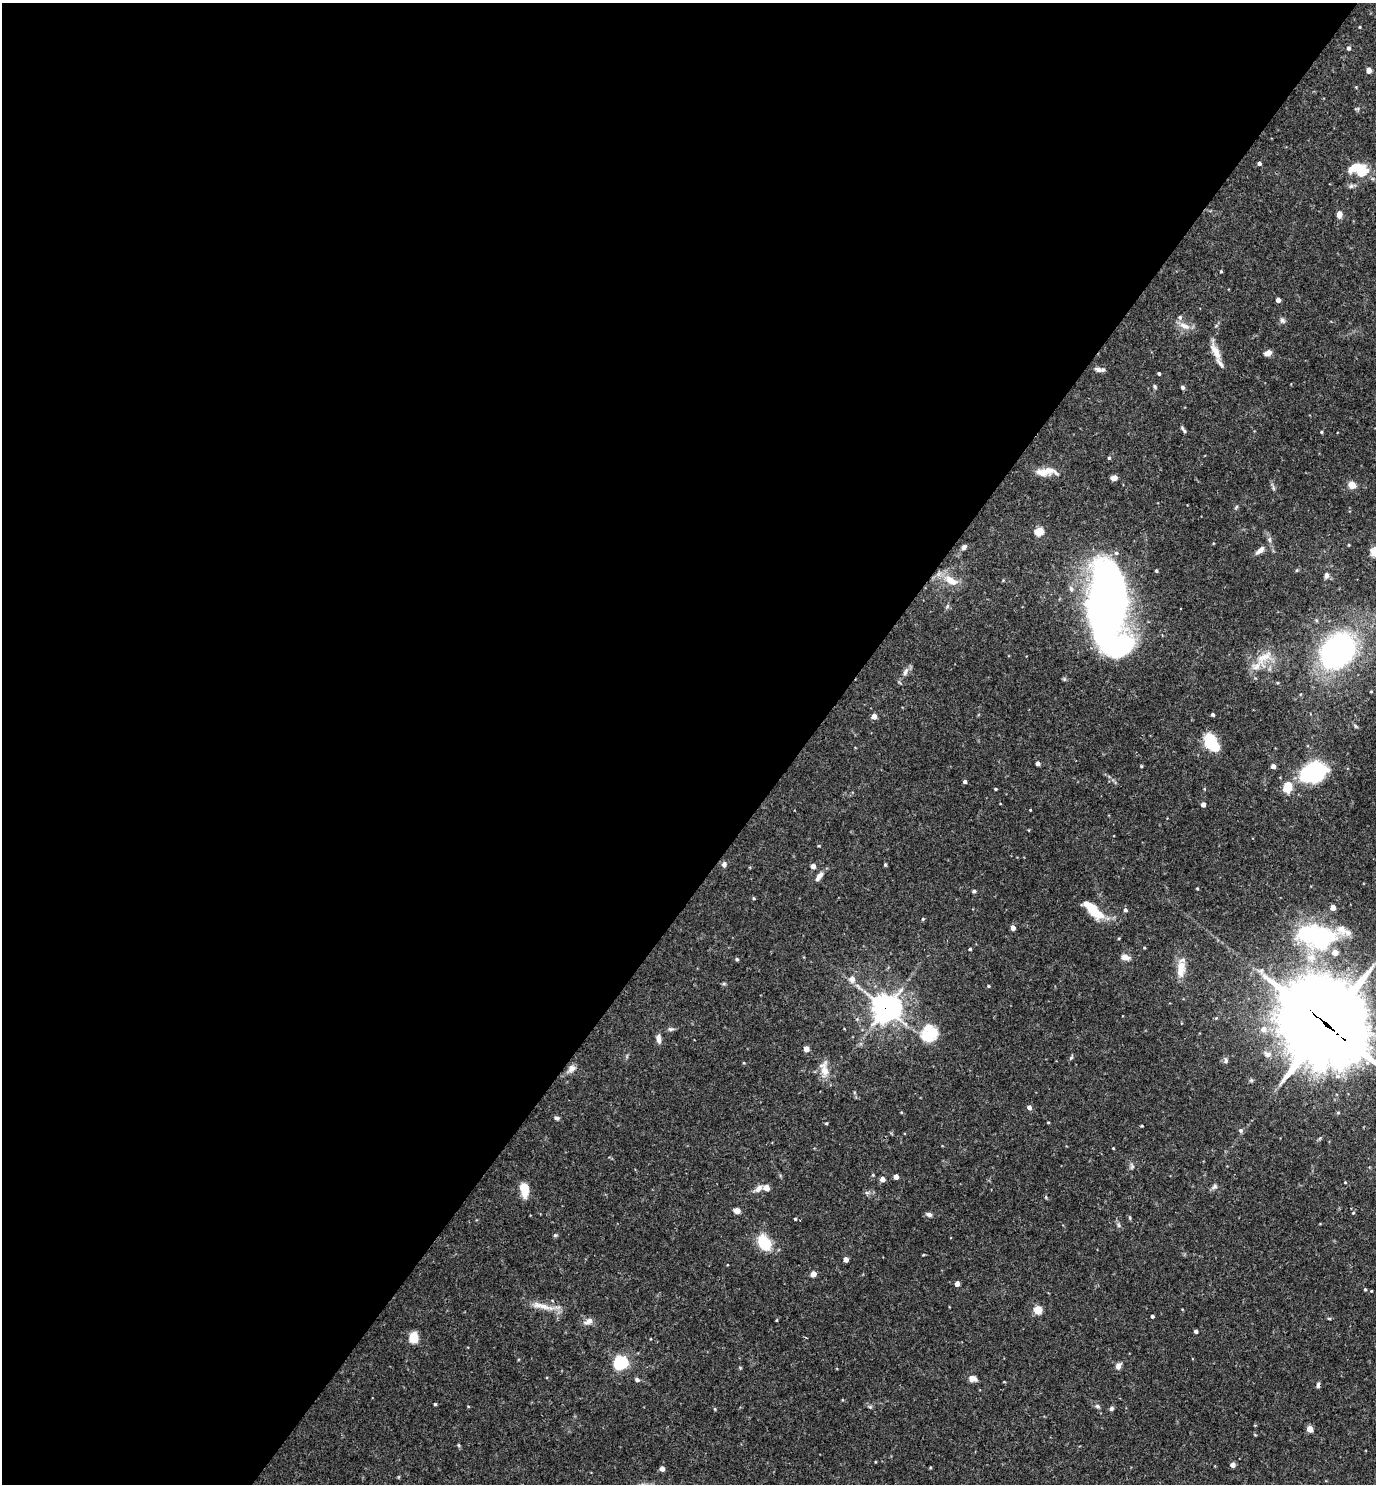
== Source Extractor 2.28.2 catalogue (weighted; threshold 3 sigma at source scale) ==
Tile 5 of 4 x 4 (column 1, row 2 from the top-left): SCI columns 149-1522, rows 2967-4448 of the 5935 x 5931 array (HDU 1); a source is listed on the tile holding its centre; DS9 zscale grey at full resolution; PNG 1378 x 1486 px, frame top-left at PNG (2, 3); no overlay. Shown black and unused: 58% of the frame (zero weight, under 3 of 4 exposures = <1% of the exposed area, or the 3 px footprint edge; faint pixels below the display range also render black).
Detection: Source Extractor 2.28.2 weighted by HDU 2 'WHT'; one run over the whole footprint, this tile lists its part. Background 0.0714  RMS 0.0036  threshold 0.0162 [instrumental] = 3 sigma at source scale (4.5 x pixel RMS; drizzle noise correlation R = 1.50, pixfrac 1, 0.05/0.05 arcsec/px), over >= 5 px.
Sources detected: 144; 3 inside a brighter object's white glare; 1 cosmic-ray / hot-pixel residue — not listed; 7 inside a brighter listed object's ellipse — not listed separately; the other 133 listed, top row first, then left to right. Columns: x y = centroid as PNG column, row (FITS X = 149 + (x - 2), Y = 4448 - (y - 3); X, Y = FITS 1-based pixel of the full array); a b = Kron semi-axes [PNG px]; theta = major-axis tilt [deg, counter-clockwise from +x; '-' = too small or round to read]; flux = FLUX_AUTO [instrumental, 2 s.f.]
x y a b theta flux
1360 27 4 3 - 0.25
1349 48 4 4 - 0.87
1369 71 5 5 - 1.8
1259 163 4 4 - 1.1
1359 169 23 13 -11 10
1351 186 6 6 - 0.85
1339 214 8 6 89 2
1221 271 3 3 - 0.37
1278 300 4 4 - 2
1282 320 8 6 -63 1
1184 326 16 7 -25 2.9
1216 352 25 8 -64 4.1
1268 353 9 6 22 1.9
1098 369 11 6 -20 1.4
1159 373 3 3 - 0.61
1155 386 6 5 - 0.59
1182 387 5 5 - 0.68
1183 429 11 4 -58 0.74
1321 432 4 3 - 0.4
1109 458 4 4 - 0.46
1046 472 26 9 4 4.8
1114 478 7 5 13 1.6
1352 485 5 5 - 9.3
1273 488 7 4 -71 0.64
1236 507 7 3 54 0.5
1039 531 5 5 - 16
1349 545 4 3 - 0.3
964 547 6 5 - 1.2
1260 550 12 6 42 2
1375 552 5 5 - 19
1116 553 5 5 - 0.73
1156 571 4 3 - 0.43
1326 575 9 6 80 1.2
950 580 18 9 -32 5.6
1071 589 8 6 -82 1.2
1104 605 68 26 -82 300
1316 620 6 4 -72 0.44
1338 651 34 27 46 85
1264 657 30 15 46 8.4
905 672 13 6 65 1.6
1371 691 3 3 - 0.29
1213 715 4 4 - 0.64
874 716 4 4 - 2.9
1211 742 14 10 -75 14
1038 763 4 4 - 1.5
1273 766 4 4 - 2
1313 772 20 14 22 44
965 782 4 3 - 0.92
1288 787 16 11 72 5.4
995 789 3 3 - 0.44
1203 804 4 4 - 1.9
1030 810 3 2 - 0.24
724 864 7 6 - 1.2
885 865 4 3 - 0.48
813 866 4 4 - 2.1
819 876 13 6 53 2.1
1197 888 3 3 - 0.36
974 891 4 4 - 0.77
754 898 5 4 - 0.42
1091 908 24 9 -46 11
1125 910 5 4 - 1
923 919 4 4 - 0.37
1013 928 4 4 - 2.3
1318 934 45 31 -21 47
1144 948 4 3 - 0.33
970 949 3 3 - 0.58
1125 957 7 6 - 2.9
737 959 5 4 - 0.52
1181 969 22 10 84 5.6
852 979 6 6 - 2.7
988 986 4 3 - 0.45
886 1008 10 9 - 370
1326 1024 37 26 -42 4400
670 1029 9 5 0 0.83
1264 1029 8 7 - 2.4
930 1035 22 15 19 11
659 1039 10 5 -80 1.9
806 1049 4 4 - 3.8
1071 1057 7 4 45 0.51
1226 1061 7 5 88 0.8
571 1068 11 8 50 1.9
824 1069 24 11 -80 4.5
1029 1107 5 5 - 1.4
557 1118 7 5 -7 0.8
1048 1122 3 3 - 0.31
826 1123 4 3 - 0.39
1142 1126 3 3 - 0.38
1240 1130 6 5 - 0.8
1113 1148 3 2 - 0.29
1132 1166 8 5 -60 0.77
873 1175 4 3 - 0.33
896 1177 4 4 - 2.4
882 1179 4 4 - 2.5
1345 1182 3 3 - 0.27
1214 1186 8 6 38 0.96
759 1188 10 7 49 2
766 1188 5 4 - 4.3
524 1189 14 8 -81 6.3
1046 1197 5 3 - 0.34
737 1211 4 4 - 3.9
1353 1213 4 4 - 0.34
929 1214 7 5 -18 1.1
1130 1218 6 3 -72 0.4
795 1219 4 3 - 0.41
1118 1225 7 4 -88 0.63
555 1235 6 4 21 0.53
764 1243 17 12 -60 12
923 1255 5 3 - 0.29
846 1259 4 4 - 2.7
813 1274 4 4 - 3.5
957 1284 4 4 - 2
1365 1289 4 3 - 0.45
1371 1291 3 3 - 0.28
542 1306 36 7 -14 4.8
1038 1310 5 5 - 13
1152 1316 3 3 - 0.82
1329 1318 5 3 - 0.41
588 1321 14 7 27 2
1196 1331 4 3 - 1
413 1337 10 8 86 5.6
621 1363 7 6 - 69
1118 1366 10 6 57 1.5
973 1378 10 7 -13 1.8
637 1380 5 4 - 1.1
435 1404 3 3 - 0.49
1097 1406 7 5 -17 0.75
870 1407 6 4 -44 0.54
1111 1408 6 5 - 0.79
715 1409 5 4 - 0.36
1310 1429 4 4 - 4.9
459 1445 6 4 -88 0.43
1233 1465 4 4 - 2.3
662 1469 4 4 - 1.9
Overlapping masked pixels (flux is a lower limit): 2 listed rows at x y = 886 1008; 1326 1024
Isophote crosses this tile's border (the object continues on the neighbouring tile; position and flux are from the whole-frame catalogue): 2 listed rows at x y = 1375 552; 1326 1024